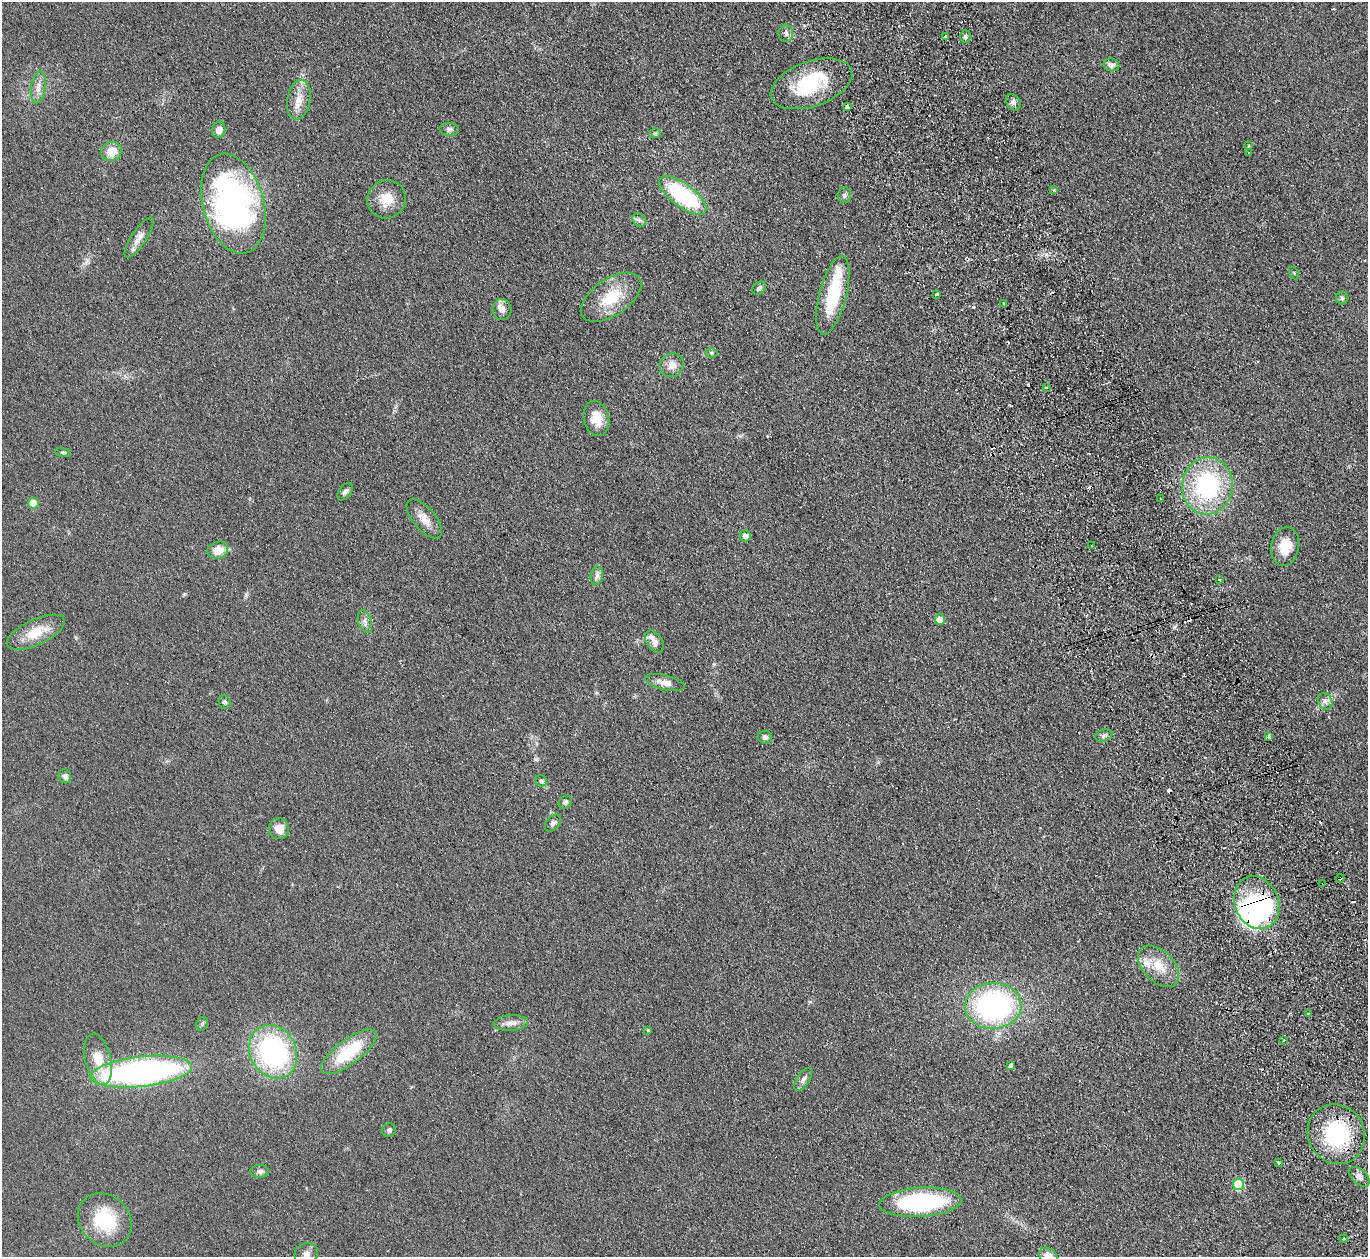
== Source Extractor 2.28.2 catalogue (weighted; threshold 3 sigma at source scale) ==
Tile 6 of 4 x 4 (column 2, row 2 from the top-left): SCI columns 1422-2787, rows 2685-3939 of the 5574 x 5496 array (HDU 1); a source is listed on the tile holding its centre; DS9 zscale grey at full resolution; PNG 1370 x 1259 px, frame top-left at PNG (2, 2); each listed source drawn as its Kron ellipse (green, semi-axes under 4 px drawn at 4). Shown black and unused: <1% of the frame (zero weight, under 2 of 3 exposures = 3% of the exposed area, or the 3 px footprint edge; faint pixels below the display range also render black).
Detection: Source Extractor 2.28.2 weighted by HDU 2 'WHT'; one run over the whole footprint, this tile lists its part. Background 0.0465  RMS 0.0085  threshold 0.038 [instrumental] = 3 sigma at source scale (4.5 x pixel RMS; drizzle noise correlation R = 1.50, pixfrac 1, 0.05/0.05 arcsec/px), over >= 5 px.
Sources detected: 110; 4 inside a brighter object's white glare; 13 cosmic-ray / hot-pixel residue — neither listed nor drawn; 5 inside a brighter listed object's ellipse — not listed separately; the other 88 listed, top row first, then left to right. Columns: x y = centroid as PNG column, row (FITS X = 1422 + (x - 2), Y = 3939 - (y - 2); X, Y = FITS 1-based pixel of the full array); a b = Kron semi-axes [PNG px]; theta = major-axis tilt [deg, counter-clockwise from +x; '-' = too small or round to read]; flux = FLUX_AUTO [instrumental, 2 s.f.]
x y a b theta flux
786 33 8 7 - 3.2
946 36 3 3 - 3.9
965 36 7 5 89 2
1111 65 8 6 -11 3.3
811 84 42 22 19 54
38 87 16 7 81 6.3
299 100 20 11 81 11
1013 102 9 6 -59 3.4
847 107 4 3 - 4.3
449 129 9 6 -3 2.5
219 130 8 6 78 6.1
655 133 6 4 20 1.4
1249 146 3 3 - 0.74
111 151 10 9 - 12
1249 153 3 3 - 1.5
1054 190 4 4 - 1
683 195 28 11 -37 88
844 195 8 6 87 2.5
387 199 19 19 - 15
233 204 51 30 -75 270
639 220 7 6 - 2.2
139 237 23 7 56 7.2
1294 273 7 3 -59 0.69
759 288 7 5 40 2.5
937 294 4 3 - 5.3
833 295 40 13 76 48
611 297 34 18 34 31
1342 298 6 6 - 1.8
1004 304 3 3 - 2.9
502 310 10 9 - 4.8
711 353 6 5 - 1.4
672 365 12 11 - 7.2
1046 387 3 2 - 1
596 418 18 12 -76 14
63 452 7 4 -8 1.4
1207 486 29 25 82 100
345 492 10 6 51 2.8
1160 498 3 3 - 1.3
33 503 5 5 - 22
424 519 24 11 -49 9.9
745 536 5 5 - 5.5
1092 545 3 2 - 1.4
1285 546 19 14 80 17
218 550 10 8 20 12
597 576 9 6 81 3.4
1220 579 3 2 - 0.88
940 620 5 5 - 12
365 622 12 6 -72 3.7
36 632 31 13 25 21
654 641 12 8 -55 5
665 682 20 7 -13 7.5
1325 701 9 7 -62 3.4
225 702 7 6 - 2
1104 735 9 6 17 2.6
1269 736 3 3 - 2.9
765 737 7 6 - 2.9
65 776 7 6 - 3.2
541 781 6 5 - 2
565 802 7 5 51 2.2
553 823 10 6 48 2.7
279 829 10 10 - 8.1
1340 878 4 3 - 3.2
1323 883 3 2 - 0.73
1257 903 27 22 -68 67
1159 966 25 15 -45 19
993 1006 28 23 3 180
1308 1013 3 2 - 1.2
511 1023 17 8 2 5.6
202 1024 7 5 62 1.7
648 1030 3 3 - 2.9
1284 1040 3 3 - 1.2
273 1052 28 23 -62 140
349 1052 33 12 37 45
98 1059 26 13 -76 17
1011 1065 4 4 - 3.6
141 1072 51 15 6 290
803 1079 13 6 57 3.6
389 1130 7 6 - 2.3
1336 1134 30 28 -59 72
1279 1163 3 3 - 2.4
260 1171 9 6 1 2.8
1359 1177 12 7 -42 4.2
1238 1184 6 5 - 43
920 1202 41 14 4 120
105 1220 29 24 -44 43
1344 1239 4 3 - 1
306 1254 12 10 21 5.4
1048 1256 10 7 -35 7.8
Overlapping masked pixels (flux is a lower limit): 4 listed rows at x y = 1340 878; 1323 883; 1257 903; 1336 1134
Isophote crosses this tile's border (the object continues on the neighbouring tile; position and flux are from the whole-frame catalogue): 1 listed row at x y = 1048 1256